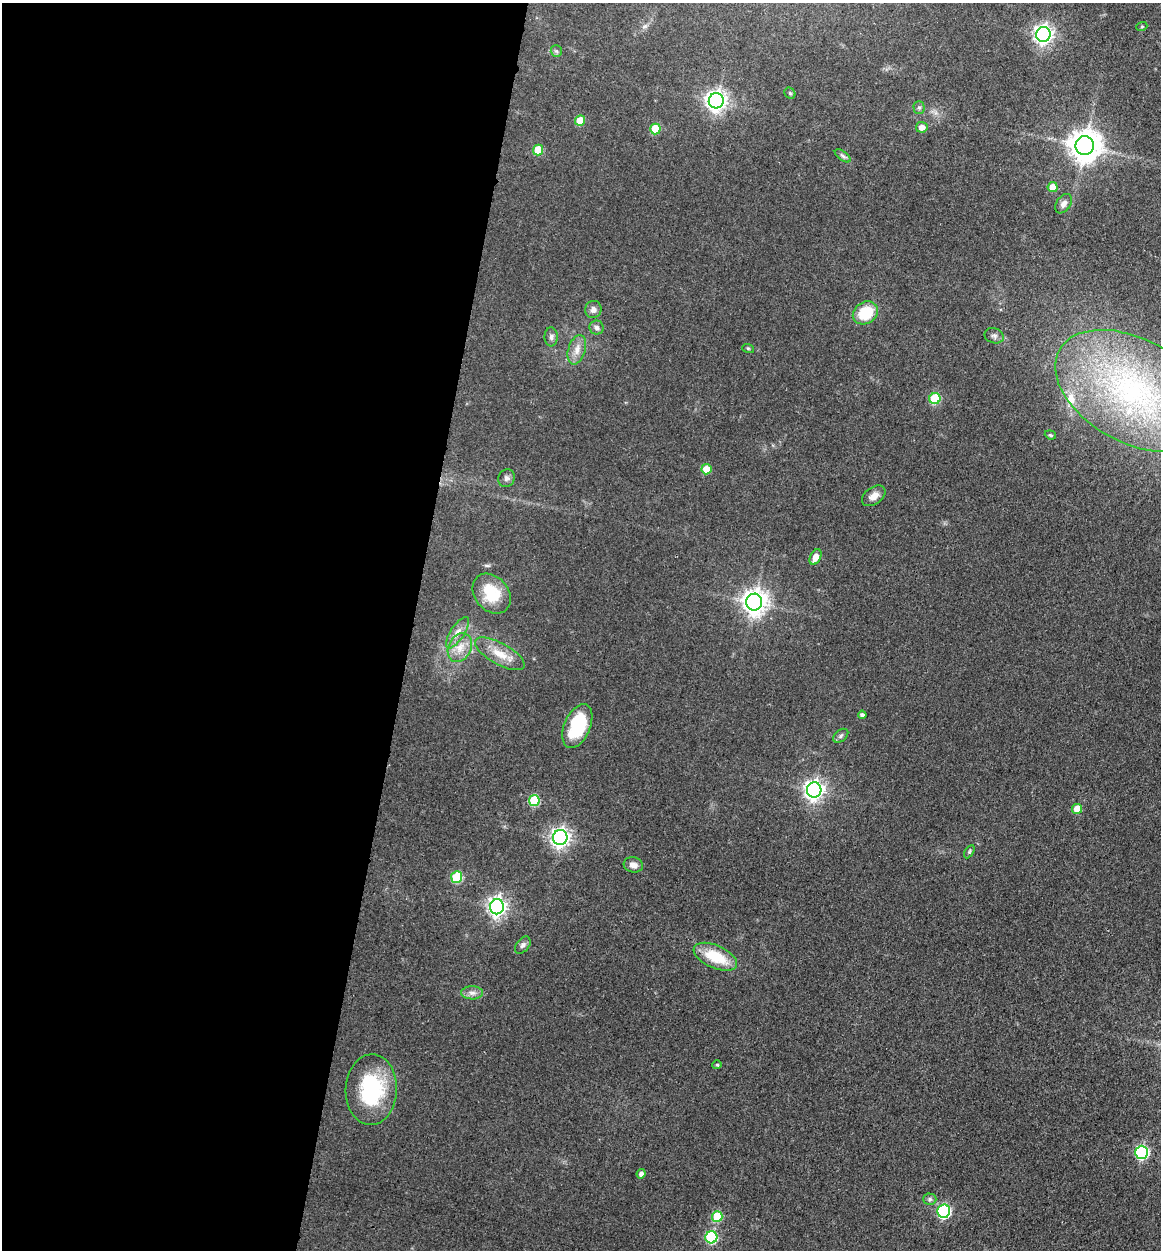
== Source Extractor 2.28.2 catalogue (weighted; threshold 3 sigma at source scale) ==
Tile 5 of 4 x 4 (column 1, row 2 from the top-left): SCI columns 259-1417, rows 2516-3763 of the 5198 x 5223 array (HDU 1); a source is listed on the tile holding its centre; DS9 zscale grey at full resolution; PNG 1163 x 1252 px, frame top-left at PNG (2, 3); each listed source drawn as its Kron ellipse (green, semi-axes under 4 px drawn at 4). Shown black and unused: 35% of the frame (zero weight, under 3 of 4 exposures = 3% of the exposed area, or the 3 px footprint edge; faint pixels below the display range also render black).
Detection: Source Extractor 2.28.2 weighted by HDU 2 'WHT'; one run over the whole footprint, this tile lists its part. Background 0.0721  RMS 0.0069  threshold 0.0309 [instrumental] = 3 sigma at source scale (4.5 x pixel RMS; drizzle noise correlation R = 1.50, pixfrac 1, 0.05/0.05 arcsec/px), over >= 5 px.
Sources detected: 56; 1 inside a brighter listed object's ellipse — not listed separately; the other 55 listed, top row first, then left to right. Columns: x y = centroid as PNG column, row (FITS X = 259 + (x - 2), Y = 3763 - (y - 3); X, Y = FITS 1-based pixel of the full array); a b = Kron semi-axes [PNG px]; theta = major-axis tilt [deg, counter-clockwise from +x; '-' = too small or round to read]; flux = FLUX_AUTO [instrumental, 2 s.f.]
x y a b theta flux
1142 26 5 3 - 0.68
1043 34 7 7 - 310
556 51 6 5 - 1.4
790 93 6 5 - 1
716 101 7 7 - 400
919 107 6 5 - 1.5
580 120 5 5 - 13
922 127 6 5 - 5.1
655 129 5 5 - 19
1085 146 9 9 - 1200
538 150 5 5 - 18
843 156 9 4 -35 1.7
1053 187 5 5 - 10
1063 204 11 7 55 3.2
593 310 8 8 - 3.1
865 313 13 11 35 24
597 328 7 7 - 2.3
994 336 10 7 -21 2.4
551 337 9 6 -88 2.1
748 348 6 3 -19 0.78
577 350 15 8 72 6.1
1133 391 84 51 -29 190
935 399 5 5 - 37
1050 435 6 4 -21 0.97
706 469 5 5 - 15
507 478 9 8 - 2.4
874 496 13 8 36 5.1
815 557 8 5 62 7.9
492 594 22 16 -50 23
754 602 8 8 - 640
457 633 18 7 57 5.9
460 648 15 11 63 9.5
500 654 27 10 -29 13
862 715 4 4 - 2.4
577 726 23 13 67 39
841 736 8 5 40 1.6
814 790 7 7 - 360
534 801 5 5 - 35
1077 809 5 5 - 13
560 838 7 7 - 310
969 852 7 4 59 1.1
633 865 10 7 -14 4.3
457 877 6 5 - 35
497 907 7 7 - 300
523 945 10 6 50 2.3
715 957 23 11 -24 24
472 993 11 6 0 3.3
717 1065 4 4 - 0.87
371 1090 35 25 88 57
1142 1152 6 6 - 100
641 1174 4 4 - 2.9
930 1199 6 5 - 1.6
944 1211 6 6 - 100
717 1217 5 5 - 26
711 1237 6 6 - 64